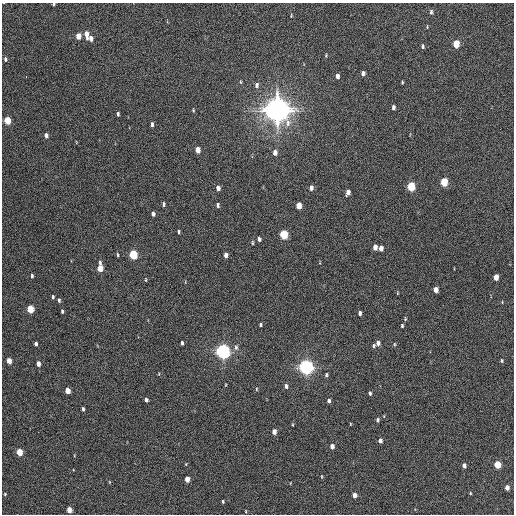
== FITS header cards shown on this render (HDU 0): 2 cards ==
NAXIS1  =                  512 / Axis length
NAXIS2  =                  512 / Axis length

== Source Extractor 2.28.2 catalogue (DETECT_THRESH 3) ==
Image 512 x 512 px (HDU 0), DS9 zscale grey, 1 PNG px = 1 image px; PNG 516 x 516 px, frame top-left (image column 1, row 512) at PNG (2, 3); no overlay
Background 218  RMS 14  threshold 42.9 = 3 sigma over >= 5 px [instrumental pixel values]
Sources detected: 94; all 94 listed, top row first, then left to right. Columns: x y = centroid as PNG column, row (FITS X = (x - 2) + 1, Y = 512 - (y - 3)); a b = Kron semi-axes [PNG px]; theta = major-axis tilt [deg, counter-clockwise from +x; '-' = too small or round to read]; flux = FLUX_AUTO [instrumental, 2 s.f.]
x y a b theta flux
54 4 3 3 - 1.3e+03
431 12 6 4 89 2.1e+03
291 16 3 2 - 8.0e+02
86 34 7 4 -85 6.8e+03
78 36 5 4 - 9.9e+03
91 39 5 4 - 5.5e+03
456 44 5 4 - 2.8e+04
423 46 4 3 - 1.6e+03
326 55 4 4 - 9.2e+02
5 59 6 4 -84 1.9e+03
363 73 5 4 - 3.0e+03
337 76 5 3 - 4.1e+03
26 77 3 2 - 3.4e+03
240 82 5 3 - 9.1e+02
402 82 3 2 - 9.9e+02
256 85 7 5 90 3.2e+03
393 108 5 3 - 2.8e+03
193 110 4 4 - 9.3e+02
277 110 9 8 - 1.6e+06
118 114 4 3 - 1.5e+03
7 120 5 4 - 2.8e+04
152 124 5 3 - 2.3e+03
46 135 5 4 - 3.2e+03
197 150 5 4 - 1.1e+04
275 152 6 4 -88 5.8e+03
444 182 5 4 - 3.9e+04
411 186 5 4 - 5.6e+04
218 188 5 4 - 3.9e+03
311 188 5 4 - 3.7e+03
348 192 5 4 - 4.5e+03
163 204 4 3 - 1.8e+03
218 205 5 3 - 1.9e+03
299 206 5 4 - 1.4e+04
153 214 5 3 - 2.8e+03
179 232 4 3 - 1.4e+03
284 234 5 4 - 6.2e+04
259 239 4 3 - 2.6e+03
252 243 5 4 - 1.1e+03
375 247 5 4 - 6.2e+03
381 248 5 4 - 6.3e+03
118 255 5 3 - 1.1e+03
133 255 5 4 - 6.2e+04
226 255 5 4 - 4.3e+03
100 268 7 4 -88 1.8e+04
32 276 4 3 - 1.7e+03
496 277 5 4 - 1.2e+04
146 280 4 3 - 7.9e+02
436 290 5 4 - 8.0e+03
397 293 5 3 - 7.6e+02
53 297 4 3 - 1.4e+03
59 300 4 3 - 1.4e+03
30 309 5 4 - 3.3e+04
62 311 5 3 - 1.4e+03
360 313 4 3 - 2.5e+03
405 319 4 4 - 9.9e+02
260 325 4 3 - 1.3e+03
402 326 4 3 - 1.4e+03
182 343 4 3 - 1.6e+03
378 343 5 4 - 4.0e+03
36 344 4 3 - 2.4e+03
394 344 5 3 - 9.0e+02
374 346 5 4 - 1.6e+03
236 347 8 6 90 2.7e+03
223 351 6 5 - 4.8e+05
9 361 5 4 - 1.1e+04
502 361 5 4 - 1.3e+03
38 364 5 4 - 5.9e+03
306 367 6 5 - 5.4e+05
326 375 5 4 - 1.4e+03
225 385 4 2 - 7.0e+02
286 386 5 4 - 2.9e+03
256 389 5 3 - 9.4e+02
67 391 5 4 - 1.2e+04
370 393 4 3 - 1.7e+03
146 400 4 3 - 2.4e+03
329 401 4 3 - 2.9e+03
83 409 4 3 - 1.7e+03
377 420 5 4 - 1.9e+03
350 424 4 2 - 5.7e+02
274 432 5 4 - 6.8e+03
380 441 4 4 - 4.4e+03
332 446 4 4 - 5.8e+03
19 452 5 4 - 2.4e+04
464 465 4 3 - 4.4e+03
497 465 5 4 - 3.1e+04
322 477 5 3 - 8.9e+02
187 479 5 4 - 1.0e+04
507 488 4 4 - 7.2e+03
470 493 3 3 - 8.4e+02
5 494 3 3 - 9.7e+02
354 495 4 4 - 5.9e+03
223 501 3 2 - 1.1e+03
69 510 4 4 - 1.2e+04
246 511 4 2 - 7.2e+02
At the frame edge (FLAGS 8, measured only in part): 1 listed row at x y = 54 4